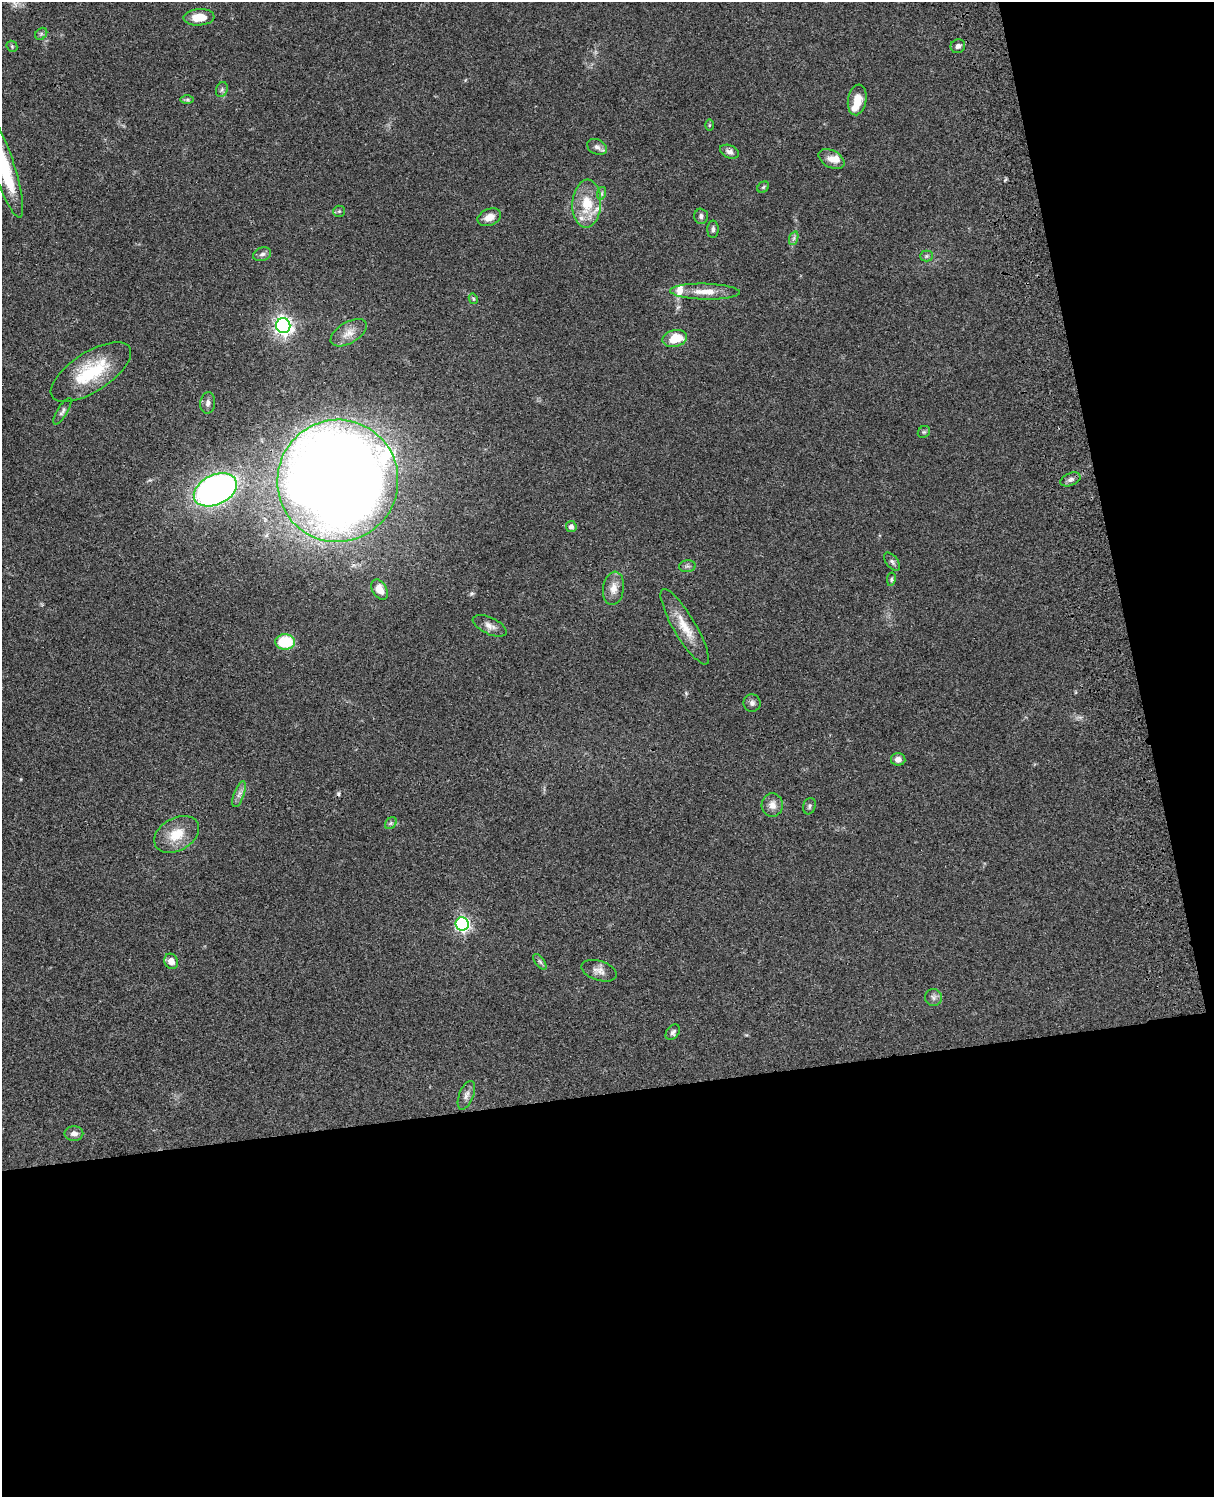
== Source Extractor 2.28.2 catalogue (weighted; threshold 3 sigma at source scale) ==
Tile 12 of 4 x 3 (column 4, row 3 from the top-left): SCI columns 3756-4967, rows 276-1770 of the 5086 x 4923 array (HDU 1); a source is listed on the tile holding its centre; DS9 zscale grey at full resolution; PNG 1216 x 1499 px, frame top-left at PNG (2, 2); each listed source drawn as its Kron ellipse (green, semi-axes under 4 px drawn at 4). Shown black and unused: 33% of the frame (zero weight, under 3 of 4 exposures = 6% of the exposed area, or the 3 px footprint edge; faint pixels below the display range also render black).
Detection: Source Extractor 2.28.2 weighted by HDU 2 'WHT'; one run over the whole footprint, this tile lists its part. Background 0.0761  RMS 0.0059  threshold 0.0264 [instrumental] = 3 sigma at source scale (4.5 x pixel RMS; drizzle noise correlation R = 1.50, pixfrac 1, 0.05/0.05 arcsec/px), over >= 5 px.
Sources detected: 64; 1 inside a brighter object's white glare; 1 cosmic-ray / hot-pixel residue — neither listed nor drawn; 4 inside a brighter listed object's ellipse — not listed separately; the other 58 listed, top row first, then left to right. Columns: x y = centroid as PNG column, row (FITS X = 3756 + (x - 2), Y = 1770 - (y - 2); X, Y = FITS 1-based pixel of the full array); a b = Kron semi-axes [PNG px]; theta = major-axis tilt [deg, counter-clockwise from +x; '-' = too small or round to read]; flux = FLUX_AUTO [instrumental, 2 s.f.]
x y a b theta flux
199 17 15 8 4 10
41 34 7 5 46 1.1
12 46 6 5 - 0.85
958 46 7 6 - 1.9
222 90 8 5 70 1.3
187 99 7 4 0 0.88
857 100 15 9 80 8.3
709 125 6 4 89 0.66
597 147 10 7 -27 2.5
730 152 10 6 -22 2.5
831 159 14 8 -28 5.4
4 167 53 10 -72 36
763 187 6 5 - 0.94
602 193 6 4 72 1
587 204 24 14 87 17
339 211 6 5 - 0.82
701 216 7 6 - 1.6
489 217 12 8 22 5.3
713 229 8 5 88 1.7
794 238 7 4 71 1.3
262 254 9 6 19 2
927 256 6 5 - 1.1
705 292 35 8 -2 9.2
473 299 5 4 - 0.69
283 326 7 7 - 240
349 333 20 10 31 6.1
675 338 12 8 14 14
91 372 46 19 32 32
208 403 11 7 82 2.5
62 411 15 5 59 1.9
924 432 6 5 - 1
1070 479 10 6 24 2.1
338 481 61 60 - 1200
215 490 23 15 26 240
571 527 5 5 - 2.5
892 562 11 5 -51 1.6
687 566 8 5 7 1.4
891 579 6 4 80 0.97
613 588 17 10 82 5.7
380 589 11 7 -60 6.4
490 626 18 8 -25 3.9
685 627 43 11 -59 13
285 642 10 7 3 23
752 703 8 8 - 1.9
898 759 7 6 - 3.4
239 794 14 5 70 2.6
772 805 11 10 - 4.3
809 806 8 6 71 1.3
391 823 7 5 46 1.2
177 834 24 16 29 13
462 924 7 6 - 120
171 961 8 6 -64 4.4
540 962 9 4 -54 1.3
599 971 18 9 -18 4.2
933 997 8 8 - 2
673 1032 9 6 50 1.7
466 1095 15 7 68 3.1
74 1134 9 7 0 2.9
Isophote crosses this tile's border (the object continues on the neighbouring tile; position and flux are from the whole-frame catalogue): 1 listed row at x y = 4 167